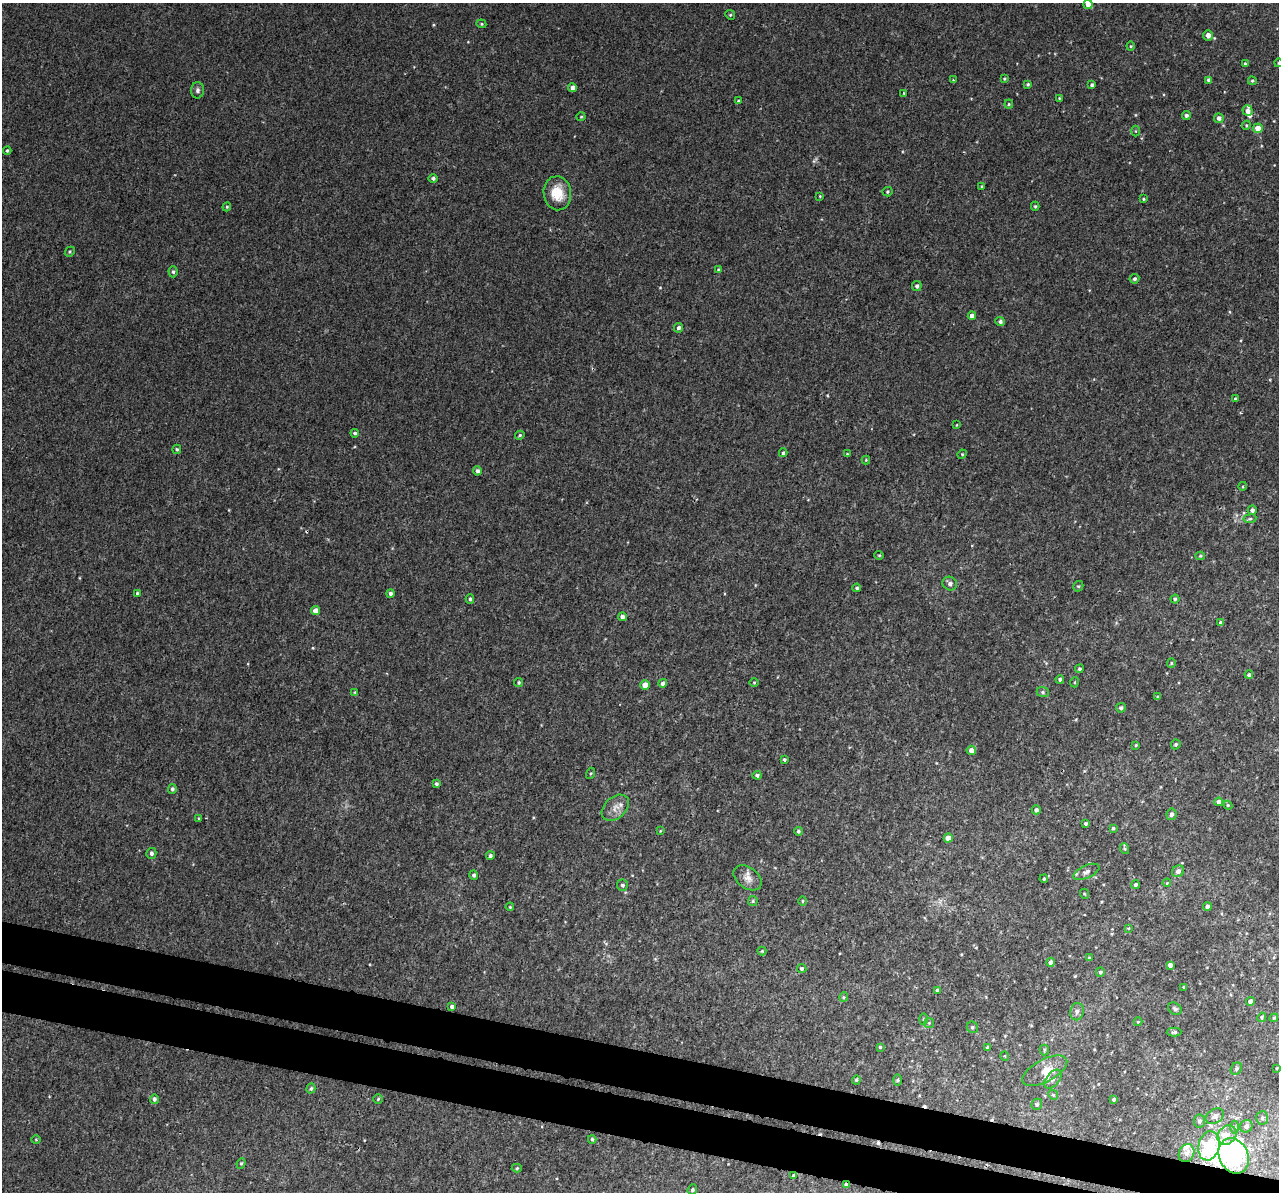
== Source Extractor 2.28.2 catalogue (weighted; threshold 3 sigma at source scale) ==
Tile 6 of 4 x 4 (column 2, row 2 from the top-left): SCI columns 1316-2592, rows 2758-3947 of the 5158 x 5405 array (HDU 1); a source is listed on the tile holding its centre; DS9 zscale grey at full resolution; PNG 1281 x 1194 px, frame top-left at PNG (2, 3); each listed source drawn as its Kron ellipse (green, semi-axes under 4 px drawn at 4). Shown black and unused: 6% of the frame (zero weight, under 3 of 4 exposures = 4% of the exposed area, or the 3 px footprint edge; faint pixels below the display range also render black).
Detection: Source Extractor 2.28.2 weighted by HDU 2 'WHT'; one run over the whole footprint, this tile lists its part. Background 0.00189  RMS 0.0026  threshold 0.0118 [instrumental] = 3 sigma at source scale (4.5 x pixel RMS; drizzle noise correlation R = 1.50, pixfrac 1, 0.0396/0.0396 arcsec/px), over >= 5 px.
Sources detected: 183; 3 inside a brighter object's white glare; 3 cosmic-ray / hot-pixel residue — neither listed nor drawn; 8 inside a brighter listed object's ellipse — not listed separately; the other 169 listed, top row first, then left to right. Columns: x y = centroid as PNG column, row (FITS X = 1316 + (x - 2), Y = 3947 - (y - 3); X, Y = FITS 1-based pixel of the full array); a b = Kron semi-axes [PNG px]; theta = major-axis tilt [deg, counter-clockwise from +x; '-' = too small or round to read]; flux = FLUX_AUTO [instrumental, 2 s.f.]
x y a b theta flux
1088 5 4 4 - 2.1
730 15 5 4 - 0.33
481 24 5 4 - 0.37
1208 35 5 5 - 1.5
1131 46 4 4 - 0.25
1278 63 4 3 - 0.2
1245 64 4 3 - 0.36
1004 78 4 3 - 0.3
953 80 3 3 - 0.19
1208 80 4 4 - 0.57
1252 81 4 3 - 0.33
1028 84 4 3 - 0.4
1092 85 3 3 - 0.47
572 88 4 4 - 1.1
197 90 8 6 88 0.75
904 93 4 3 - 0.23
1059 98 4 3 - 0.21
738 101 3 3 - 0.24
1009 104 4 4 - 0.29
1248 111 5 5 - 1.2
1186 115 4 4 - 0.56
581 117 4 4 - 0.29
1219 118 5 4 - 1
1246 125 4 4 - 0.31
1258 128 5 5 - 2.7
1136 131 5 3 - 0.23
7 150 4 3 - 0.33
433 178 4 4 - 0.62
982 186 4 3 - 0.26
888 192 5 4 - 0.36
557 193 17 13 -82 5.9
820 196 3 3 - 0.2
1143 199 3 3 - 0.27
1035 206 4 4 - 0.34
227 207 4 4 - 0.29
70 252 5 4 - 0.34
718 269 4 3 - 0.25
173 272 5 4 - 0.49
1134 279 5 4 - 0.49
917 286 5 5 - 0.66
972 316 4 4 - 1.4
1000 321 5 4 - 0.6
678 328 5 4 - 0.78
1235 399 4 3 - 0.57
956 425 4 2 - 0.19
355 433 4 3 - 0.46
520 435 5 4 - 0.43
177 449 4 4 - 0.45
783 453 4 3 - 0.44
847 454 3 3 - 0.2
962 454 5 4 - 0.28
866 460 4 4 - 0.26
477 471 4 4 - 0.76
1243 486 4 3 - 0.23
1252 510 4 4 - 0.73
1250 519 6 4 7 0.41
879 555 4 4 - 0.28
1200 556 4 4 - 0.35
950 584 7 6 - 0.99
1078 586 5 5 - 0.39
857 588 4 4 - 0.44
137 593 3 3 - 0.32
391 593 4 4 - 0.78
470 599 5 4 - 0.46
1175 599 4 4 - 0.34
315 611 4 4 - 2.1
622 617 4 4 - 0.95
1221 623 4 4 - 0.68
1171 663 5 4 - 0.32
1079 669 4 4 - 0.46
1249 675 4 3 - 0.62
1060 679 4 4 - 0.45
519 682 4 4 - 0.41
754 682 5 3 - 0.25
1075 682 5 3 - 0.22
663 683 4 4 - 1.2
645 685 4 4 - 3.3
355 692 4 4 - 0.26
1043 692 6 5 - 0.46
1158 697 4 3 - 0.33
1121 708 5 4 - 0.61
1176 744 5 4 - 0.46
1136 745 4 4 - 0.32
971 750 5 4 - 1.4
784 760 3 3 - 0.46
590 773 6 3 71 0.28
757 775 4 4 - 0.61
436 784 4 4 - 0.5
172 789 5 4 - 0.53
1219 802 4 4 - 1.1
1228 805 4 4 - 0.34
615 808 16 10 41 2.2
1036 810 4 4 - 0.61
1171 814 6 5 - 0.85
199 818 4 3 - 0.22
1086 824 4 3 - 0.45
1113 828 3 3 - 0.4
660 831 4 3 - 0.24
798 831 4 4 - 0.53
948 838 4 4 - 2.4
1125 849 5 3 - 0.28
151 853 5 5 - 0.66
490 856 4 4 - 0.53
1178 871 6 5 - 1.3
1086 872 14 6 25 1.1
474 875 5 4 - 0.68
748 878 16 10 -37 2.1
1044 879 4 3 - 0.38
1167 883 4 3 - 0.27
622 885 6 5 - 0.6
1135 885 4 4 - 0.47
1085 894 5 3 - 0.25
753 901 5 4 - 0.37
802 901 5 3 - 0.29
510 907 4 3 - 0.27
1207 907 4 4 - 0.79
1128 928 4 4 - 0.25
762 951 4 4 - 0.28
1089 958 3 3 - 0.34
1051 962 4 4 - 0.97
1170 965 4 4 - 0.99
802 968 5 4 - 0.53
1100 972 4 4 - 0.58
1184 987 3 3 - 0.29
937 990 3 3 - 0.42
844 997 4 4 - 0.28
1251 1001 4 4 - 1.3
452 1006 4 3 - 0.7
1175 1009 7 5 -34 0.6
1077 1012 9 6 77 1
1262 1017 5 4 - 0.44
1274 1018 4 4 - 0.3
923 1019 6 4 88 0.33
1138 1022 4 4 - 0.26
929 1023 5 5 - 0.37
972 1027 6 5 - 0.49
1174 1032 7 4 1 0.51
880 1047 4 4 - 0.38
987 1047 4 3 - 0.28
1044 1050 5 4 - 0.38
1005 1056 5 3 - 0.19
1277 1068 4 3 - 0.26
1236 1069 6 5 - 0.48
1045 1071 25 11 28 3.5
1053 1079 11 6 50 1.1
856 1080 4 4 - 0.36
898 1080 6 4 89 0.36
311 1088 5 4 - 0.46
1053 1095 5 4 - 0.37
154 1099 5 4 - 0.67
378 1099 5 4 - 0.35
1114 1099 3 3 - 0.56
1037 1104 6 5 - 0.49
1215 1116 10 7 30 1.2
1262 1118 7 5 86 0.61
1199 1121 6 5 - 0.67
1246 1126 6 6 - 0.96
1235 1127 6 4 -89 0.43
1227 1135 11 8 48 2
592 1139 4 3 - 0.4
36 1140 5 3 - 0.22
1209 1146 15 10 74 11
1186 1153 9 7 64 1.5
1234 1156 18 14 -64 21
241 1163 5 4 - 0.35
517 1168 5 4 - 0.33
793 1175 3 3 - 0.24
846 1185 4 3 - 0.87
692 1190 5 4 - 0.48
Overlapping masked pixels (flux is a lower limit): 2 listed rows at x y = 1234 1156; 846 1185
Isophote crosses this tile's border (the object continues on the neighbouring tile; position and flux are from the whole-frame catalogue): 2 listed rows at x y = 1088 5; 1278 63